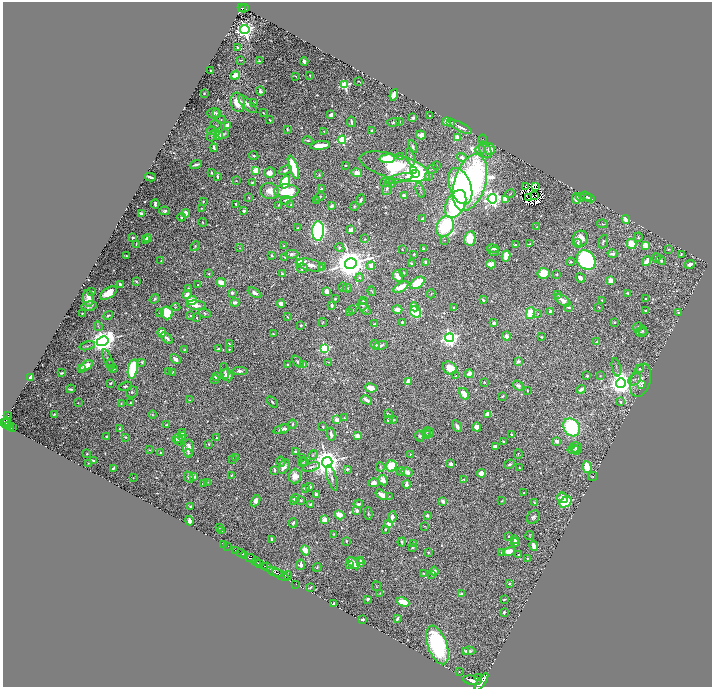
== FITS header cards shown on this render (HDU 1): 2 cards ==
NAXIS1  =                 1419
NAXIS2  =                 1369

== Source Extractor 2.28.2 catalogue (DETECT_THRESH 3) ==
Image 1419 x 1369 px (HDU 1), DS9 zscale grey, zoomed out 1/2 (1 PNG px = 2 x 2 image px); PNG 714 x 689 px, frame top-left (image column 2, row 1369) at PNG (3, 2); each listed source drawn as its Kron ellipse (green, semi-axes under 4 px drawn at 4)
Background 1.43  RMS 0.012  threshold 0.0367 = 3 sigma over >= 5 px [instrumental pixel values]
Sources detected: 932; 88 cannot appear on this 1/2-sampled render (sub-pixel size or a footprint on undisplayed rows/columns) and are neither listed nor drawn; of the other 844, the 500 brightest by FLUX_AUTO listed and drawn (344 fainter detections omitted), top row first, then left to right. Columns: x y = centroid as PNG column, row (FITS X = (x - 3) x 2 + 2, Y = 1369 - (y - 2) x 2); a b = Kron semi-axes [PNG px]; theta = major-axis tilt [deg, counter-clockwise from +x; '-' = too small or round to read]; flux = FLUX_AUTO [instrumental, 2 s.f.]
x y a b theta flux
242 8 2 2 - 100
244 8 5 3 - 210
245 30 4 4 - 1300
238 48 3 2 - 2.9
241 60 4 2 - 2.4
259 61 3 2 - 2.3
304 62 4 3 - 15
211 71 2 2 - 5.3
235 75 5 4 - 27
310 75 2 2 - 2.5
296 76 2 2 - 2.1
358 81 2 2 - 1.9
345 85 3 3 - 320
260 91 4 3 - 10
204 93 2 2 - 2.3
394 95 6 3 71 48
238 102 10 7 -74 64
253 102 3 3 - 6
247 104 12 5 -44 14
213 113 6 5 - 7.1
263 113 2 2 - 1.9
217 114 4 3 - 12
331 115 4 2 - 13
430 116 2 2 - 1.9
413 118 3 3 - 9.8
221 119 4 3 - 2.4
270 120 3 2 - 2.3
351 122 5 2 - 8.5
393 122 6 4 4 4.9
399 122 4 2 - 3.8
446 122 4 3 - 14
450 122 3 3 - 3.3
216 125 6 3 -18 2.2
228 125 4 3 - 29
461 127 12 3 -29 13
287 129 3 2 - 3.1
372 130 2 2 - 3.6
212 131 4 3 - 4.4
324 131 2 2 - 2.1
224 134 5 3 - 5.8
421 135 5 4 - 22
212 136 6 4 54 4.1
218 136 5 4 - 33
457 137 4 3 - 36
308 140 5 3 - 3.9
342 140 4 3 - 290
483 140 5 3 - 2
320 145 10 3 6 57
413 147 6 3 -65 6.2
214 148 4 2 - 6.1
490 149 6 4 -85 25
480 150 5 3 - 3.9
485 150 9 5 -65 11
254 156 5 2 - 4
400 157 3 3 - 3.8
411 157 9 4 -75 6
462 157 5 4 - 14
387 159 8 4 5 150
196 165 6 2 17 7.9
345 165 2 2 - 2.5
437 165 2 1 - 2
293 167 12 3 -71 170
395 167 36 12 -15 540
432 169 5 2 - 2.4
256 170 3 3 - 120
285 170 7 3 26 9.5
413 171 3 3 - 700
211 173 3 2 - 2.9
270 173 5 5 - 19
357 173 5 4 - 27
415 174 3 3 - 3300
319 175 4 3 - 3.3
217 176 4 2 - 5.3
150 177 5 2 - 13
428 177 3 3 - 2.2
399 179 14 3 13 11
236 181 3 2 - 2
252 182 3 2 - 3.7
285 182 6 4 72 190
386 182 6 4 19 5.8
392 183 5 4 - 6.1
470 183 29 15 73 1300
460 186 19 10 -70 490
525 186 2 1 - 17
535 186 2 1 - 2.7
321 189 4 3 - 5.8
387 189 6 5 - 6.1
420 190 8 2 -72 2.5
270 191 9 8 - 35
286 191 12 7 2 100
510 194 5 3 - 3
404 195 4 2 - 21
535 196 2 1 - 3.1
587 196 6 4 -36 5
320 197 5 3 - 3.9
529 197 2 1 - 2.5
581 197 4 2 - 2.3
249 198 3 2 - 2
576 198 5 3 - 29
589 198 5 3 - 8.3
492 199 5 5 - 1400
505 199 4 3 - 31
286 200 5 2 - 7.1
361 200 6 3 67 8.2
317 201 2 2 - 12
203 202 3 2 - 3.6
155 204 4 2 - 7.9
236 204 3 2 - 4.7
291 204 3 3 - 3.1
456 204 15 9 63 460
279 205 3 2 - 2.6
331 206 4 3 - 7.8
354 206 5 3 - 4
201 208 2 2 - 2.4
165 211 5 3 - 5.6
244 211 4 3 - 4.9
141 213 3 2 - 9
186 213 4 3 - 27
181 217 4 4 - 4.6
422 218 3 2 - 6.3
626 219 4 4 - 45
203 222 4 3 - 3
603 224 5 3 - 2.9
445 226 10 8 66 310
537 227 2 2 - 2.6
297 228 2 2 - 1.9
351 230 4 3 - 28
318 231 10 6 86 830
638 237 4 3 - 3.3
133 238 3 2 - 3
148 238 4 4 - 14
470 238 7 5 82 75
365 239 3 3 - 2.1
580 239 8 7 - 30
145 240 2 2 - 2.4
444 240 3 2 - 2
603 242 7 4 71 6.3
136 244 3 2 - 2.3
530 244 4 2 - 2.4
578 244 4 3 - 4.9
632 244 5 5 - 62
515 245 3 2 - 4.1
195 246 5 2 - 2.5
283 246 3 2 - 2
646 246 4 4 - 53
339 247 5 3 - 5.6
239 248 3 3 - 2.2
493 248 6 3 -10 10
402 249 2 2 - 2.5
423 249 2 2 - 24
668 249 3 2 - 2.3
494 251 5 3 - 2.4
292 254 7 4 -1 8.5
414 254 2 2 - 3.3
612 254 5 3 - 12
681 254 2 2 - 2.7
271 255 3 3 - 5.2
126 256 2 2 - 2.9
506 256 5 3 - 56
285 257 3 2 - 2.6
656 258 4 3 - 5.7
586 260 10 8 -51 530
661 260 5 4 - 6.2
161 261 3 2 - 2.6
647 261 5 3 - 45
299 262 3 3 - 300
426 262 3 3 - 11
571 262 4 2 - 3
351 263 6 5 - 8800
411 263 3 2 - 5.9
491 264 5 3 - 50
690 264 5 3 - 13
311 265 13 6 -14 30
371 266 4 3 - 19
322 267 3 3 - 6.6
302 268 5 5 - 11
404 272 4 3 - 4
543 273 6 5 - 57
209 274 3 3 - 1.9
282 274 3 3 - 3
557 274 3 2 - 2.5
398 276 6 5 - 36
359 278 4 3 - 4.1
580 278 5 3 - 16
611 280 4 3 - 31
136 281 3 2 - 3
221 282 5 3 - 51
418 283 8 5 37 110
120 284 4 2 - 10
198 285 4 3 - 2.1
343 287 4 2 - 2.2
401 287 8 4 32 49
347 288 4 3 - 3.8
189 289 3 3 - 7.4
327 291 4 4 - 18
372 291 5 2 - 2
92 292 3 2 - 3.2
108 293 9 5 34 43
232 293 4 3 - 5.1
255 293 7 4 -31 12
627 293 4 2 - 4.8
187 294 5 3 - 14
431 294 4 3 - 2.3
558 294 2 2 - 2.4
88 298 8 5 -84 20
155 299 5 3 - 4.2
335 299 2 2 - 4.4
646 299 3 2 - 3.3
192 300 5 4 - 40
483 300 3 2 - 3
563 300 9 5 -32 18
602 300 2 2 - 2.4
364 301 4 2 - 3.1
235 302 4 3 - 12
281 304 4 3 - 13
196 305 10 4 -6 14
332 305 3 2 - 6.3
362 305 6 5 - 5.4
89 306 8 4 8 7.3
176 307 5 3 - 2
414 307 4 3 - 17
569 307 4 2 - 7.6
599 307 2 1 - 1.9
453 308 3 3 - 3.4
365 309 7 3 -41 4.4
397 309 5 3 - 22
353 310 3 3 - 2.1
550 311 3 2 - 7.6
645 311 3 2 - 4.2
415 312 6 5 - 290
82 313 2 2 - 2.7
159 313 3 3 - 2
167 313 6 6 - 81
205 313 6 4 -29 5.6
349 313 3 2 - 4.1
530 313 6 4 77 79
679 313 2 2 - 3
538 314 4 3 - 2
108 315 5 2 - 3.8
191 316 3 3 - 3
287 317 2 2 - 2.2
197 318 3 3 - 2
323 322 4 2 - 2.5
402 322 3 2 - 5.4
494 323 3 3 - 8.9
614 323 3 2 - 2.9
374 324 3 2 - 2.9
301 325 3 2 - 4
98 326 5 3 - 2.2
638 327 5 2 - 2.5
643 331 4 3 - 2.4
162 332 4 4 - 27
641 332 6 4 -4 5.1
273 334 3 2 - 3.5
507 336 5 4 - 15
541 337 3 2 - 2.6
167 338 7 3 -43 8.8
449 338 4 4 - 1700
103 341 6 4 29 3700
596 342 2 2 - 3.3
229 344 4 2 - 2.8
375 344 5 3 - 7.6
87 346 8 3 14 4.8
380 346 7 4 17 9.9
325 348 4 4 - 390
219 349 4 2 - 7.4
229 349 3 2 - 2.6
184 350 3 2 - 3
108 358 10 3 -65 4.4
175 359 6 3 -48 9.7
298 361 7 3 -44 6.1
518 361 3 2 - 9.4
142 362 4 3 - 3.8
328 362 4 2 - 2
288 364 2 2 - 3.5
86 365 7 4 34 29
110 365 6 4 -72 3.5
303 365 3 2 - 27
616 367 9 2 -77 4.2
81 368 4 3 - 5.3
113 368 4 3 - 8.3
450 368 7 6 - 45
133 369 10 5 79 230
640 369 2 2 - 5.1
225 371 8 3 -75 4.3
240 371 7 4 -1 9.3
169 372 3 2 - 2
172 372 3 2 - 2.6
61 373 3 2 - 5.9
469 374 4 3 - 19
227 375 6 5 - 18
216 376 3 2 - 20
455 376 3 2 - 2.3
587 376 3 2 - 4.3
600 376 4 3 - 2
30 377 4 3 - 16
635 379 7 5 35 6.5
215 380 4 3 - 3.3
641 380 17 10 73 34
408 381 4 3 - 31
484 382 4 2 - 2.2
110 383 3 2 - 4.1
621 383 5 5 - 3600
642 384 4 2 - 2.2
125 386 7 3 16 6.3
518 386 6 4 -37 8.5
371 388 6 4 -16 36
71 389 4 2 - 4.8
581 389 5 3 - 13
527 391 2 2 - 2.8
132 392 6 5 - 4.9
464 394 6 3 -58 49
502 396 4 2 - 3.2
190 400 4 2 - 1.9
366 400 6 3 -29 17
272 402 6 2 -46 4.2
620 402 3 2 - 5.1
78 403 3 3 - 2.4
121 403 4 3 - 2.3
131 403 3 2 - 3.6
54 414 2 2 - 3.9
388 414 4 2 - 4.4
487 414 4 3 - 27
153 415 4 4 - 2.7
7 416 4 2 - 140
345 418 4 3 - 2.4
337 420 4 3 - 20
388 420 3 2 - 5
394 420 3 2 - 5
4 423 4 2 - 1100
6 423 6 2 88 950
293 424 4 3 - 4.1
167 425 3 2 - 4.1
8 426 2 1 - 160
457 426 6 3 -59 12
10 427 2 2 - 180
12 427 2 1 - 140
323 427 3 3 - 3.6
477 427 4 4 - 23
572 427 9 8 - 270
119 429 3 2 - 3.9
281 429 8 4 18 11
285 429 4 3 - 5.1
427 432 5 3 - 2.8
183 433 3 3 - 19
430 433 5 3 - 2.9
331 434 6 2 -77 9.2
511 434 2 2 - 3.3
427 435 4 3 - 2.5
182 436 4 3 - 5.3
357 436 4 3 - 21
420 436 5 4 - 5.5
107 437 3 2 - 4.7
126 437 3 2 - 2.8
177 438 5 4 - 13
216 438 2 2 - 2.7
179 441 5 3 - 5
557 441 4 3 - 16
503 442 4 3 - 5.2
209 444 3 2 - 2.6
495 446 4 3 - 8.6
189 448 9 5 88 25
576 448 6 5 - 12
573 449 5 4 - 3.2
150 450 3 2 - 2.1
576 450 4 4 - 7.7
296 452 3 2 - 12
160 453 2 2 - 16
188 453 4 3 - 3.4
87 454 3 2 - 2.2
410 454 3 2 - 2.7
518 454 5 3 - 2.7
313 455 5 3 - 3.5
236 457 4 3 - 2.5
301 457 2 2 - 2.2
233 459 3 3 - 4.4
93 460 3 2 - 3.7
281 461 5 2 - 2.3
304 461 3 2 - 1.9
303 462 5 4 - 3.2
327 462 5 5 - 5500
88 463 2 2 - 1.9
451 464 3 3 - 17
509 464 6 3 26 7
284 466 7 5 62 21
391 466 5 5 - 84
311 467 9 3 17 5.5
380 467 5 3 - 4.6
519 467 3 3 - 3
587 467 6 4 -73 120
113 468 3 2 - 4.5
347 469 4 3 - 5.6
274 470 4 2 - 6.7
401 471 4 4 - 5.1
407 472 6 4 -27 20
481 473 5 4 - 16
231 475 4 3 - 2.9
295 476 7 6 - 26
189 477 6 3 -68 11
194 477 4 2 - 8
593 477 5 2 - 1.9
133 478 2 2 - 1.9
332 478 14 3 -72 7.7
464 479 2 2 - 2.3
383 480 5 3 - 26
208 482 4 3 - 1.9
374 483 5 3 - 19
203 484 3 2 - 14
406 484 4 3 - 16
310 487 3 2 - 8
305 488 3 3 - 4.8
524 493 3 2 - 1.9
316 494 4 3 - 8
381 495 6 3 -34 28
389 496 4 3 - 1.9
296 498 4 4 - 13
562 498 5 5 - 20
293 500 3 3 - 7.3
300 500 4 3 - 6.1
256 501 6 4 63 14
443 501 2 2 - 38
502 501 3 2 - 2.3
534 502 2 2 - 2.9
566 502 7 4 35 150
310 504 3 2 - 6
358 504 4 2 - 7
190 506 3 2 - 5.4
357 511 3 3 - 17
368 514 6 3 -86 3.9
339 515 5 3 - 40
427 515 2 2 - 23
392 517 6 3 83 15
533 517 7 5 50 8.1
325 519 3 2 - 72
189 521 5 3 - 12
293 523 5 3 - 6.1
389 524 4 2 - 48
425 526 3 2 - 2
219 527 4 2 - 5.2
385 529 3 2 - 4.3
222 530 2 2 - 5.4
334 534 3 2 - 2.8
509 536 3 2 - 2.9
530 536 4 3 - 2.5
272 539 3 3 - 7.9
515 540 4 3 - 8.9
346 541 3 2 - 3
402 542 4 3 - 5.4
515 542 4 3 - 11
414 543 3 3 - 2.5
223 544 2 1 - 42
228 546 2 1 - 130
534 546 5 3 - 24
412 548 4 4 - 4.5
305 550 5 4 - 45
236 551 2 1 - 290
509 551 6 4 13 48
428 552 3 2 - 2.6
501 552 3 2 - 2.9
241 553 5 2 - 1700
518 554 3 2 - 2.7
244 555 3 2 - 900
251 558 5 2 - 5300
527 558 2 2 - 2.2
360 561 4 3 - 3.4
256 562 5 2 - 640
353 563 7 3 -46 30
360 563 3 3 - 3
259 564 3 1 - 720
349 564 4 3 - 8.5
301 565 5 4 - 12
264 566 4 2 - 1500
267 567 2 1 - 800
317 567 4 3 - 3.1
434 571 4 4 - 15
275 572 8 2 -25 3500
423 573 2 2 - 1.9
281 575 9 2 -30 2300
432 575 4 3 - 2.8
288 576 4 2 - 2
509 583 3 3 - 4.1
296 584 2 1 - 45
377 586 5 2 - 1.9
310 587 4 2 - 2.6
380 593 3 2 - 2.2
461 594 4 4 - 7.8
368 599 3 2 - 8.8
504 599 3 2 - 2.6
403 602 6 4 -22 80
334 604 3 2 - 6.1
504 612 3 2 - 5.3
397 618 4 3 - 8.8
362 620 3 2 - 11
437 645 20 9 -70 390
469 651 6 2 -4 11
465 652 4 3 - 3
459 672 2 2 - 1.9
478 678 2 1 - 430
472 680 9 4 -10 8600
481 682 10 4 55 11000
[344 fainter detections neither listed nor drawn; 88 sub-pixel or undisplayed-footprint detections neither listed nor drawn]